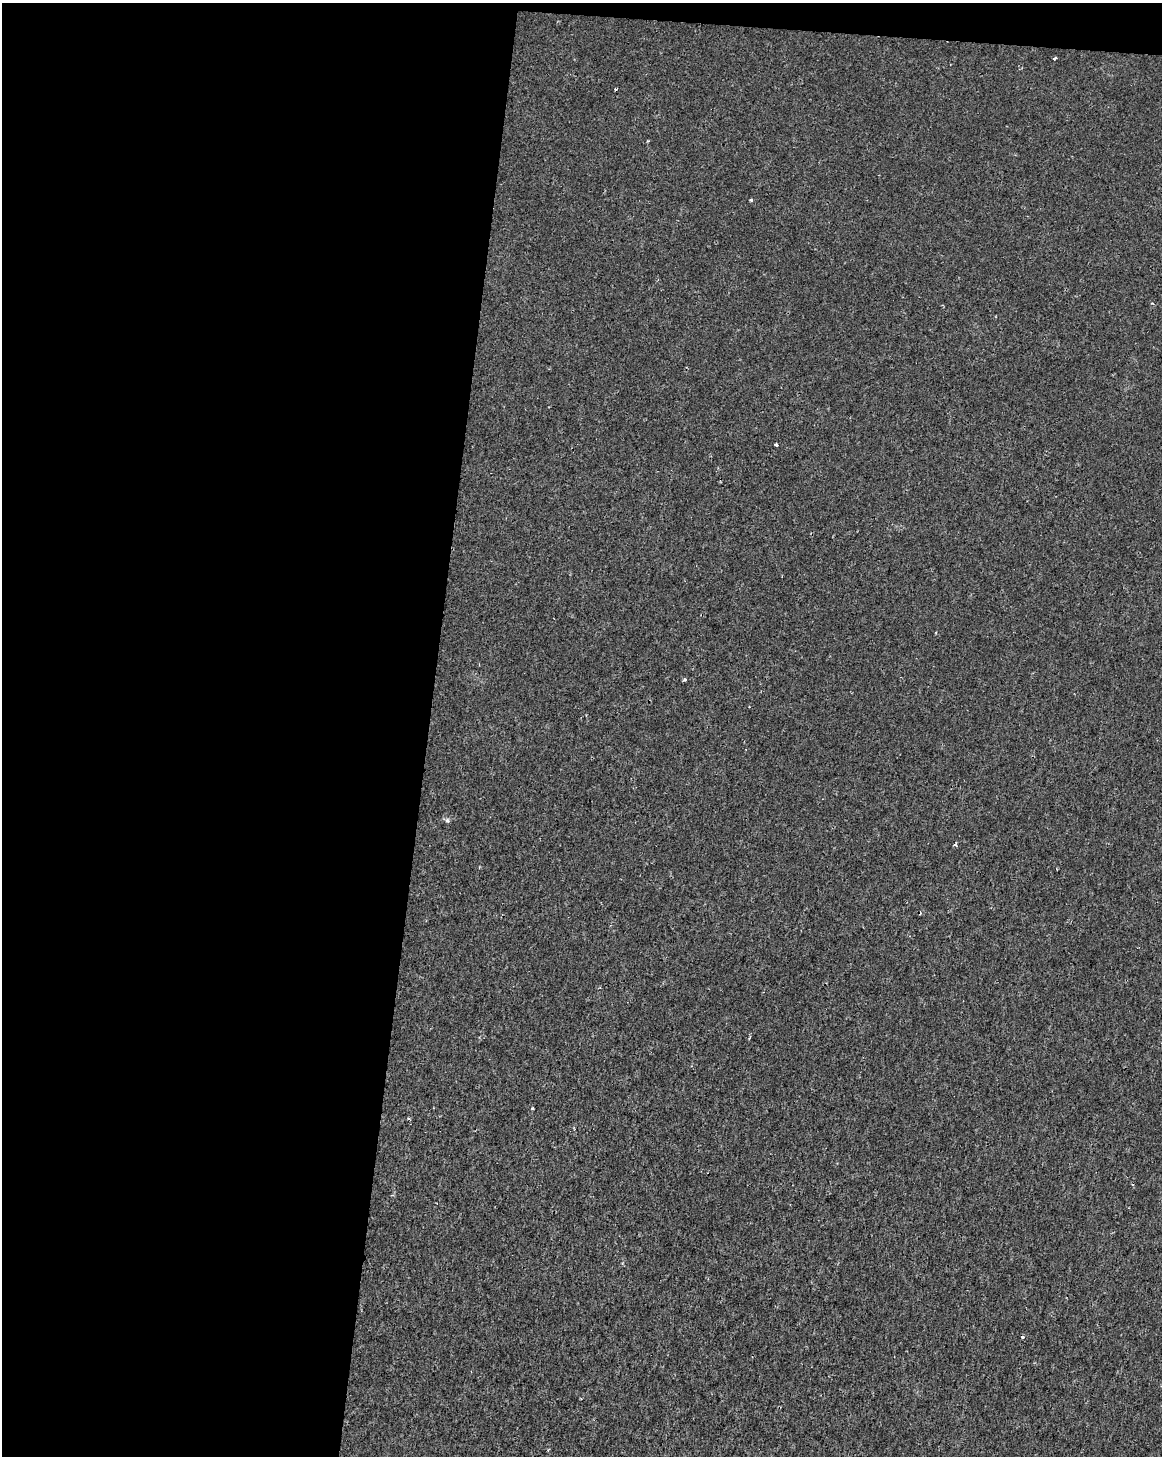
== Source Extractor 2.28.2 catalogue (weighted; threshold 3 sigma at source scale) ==
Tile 1 of 4 x 3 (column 1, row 1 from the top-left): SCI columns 7-1166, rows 3192-4645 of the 4645 x 4872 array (HDU 1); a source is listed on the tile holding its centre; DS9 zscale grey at full resolution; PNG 1164 x 1458 px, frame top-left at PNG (2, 3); no overlay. Shown black and unused: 38% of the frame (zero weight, under 2 of 3 exposures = <1% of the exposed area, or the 3 px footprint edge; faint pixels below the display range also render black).
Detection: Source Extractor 2.28.2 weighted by HDU 2 'WHT'; one run over the whole footprint, this tile lists its part. Background 1.15e-04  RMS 0.002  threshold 0.00912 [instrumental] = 3 sigma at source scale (4.5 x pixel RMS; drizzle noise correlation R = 1.50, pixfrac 1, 0.0396/0.0396 arcsec/px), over >= 5 px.
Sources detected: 8; all 8 listed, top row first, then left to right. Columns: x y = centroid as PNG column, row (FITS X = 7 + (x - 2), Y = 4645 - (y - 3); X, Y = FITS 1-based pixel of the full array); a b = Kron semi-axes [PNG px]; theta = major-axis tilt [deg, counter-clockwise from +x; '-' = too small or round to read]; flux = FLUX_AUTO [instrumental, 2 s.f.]
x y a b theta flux
1055 58 4 3 - 0.26
615 89 3 3 - 0.17
751 200 3 3 - 0.51
776 444 3 3 - 0.71
684 679 5 4 - 0.29
447 820 6 5 - 0.4
532 1108 3 2 - 0.23
1022 1337 3 3 - 0.5